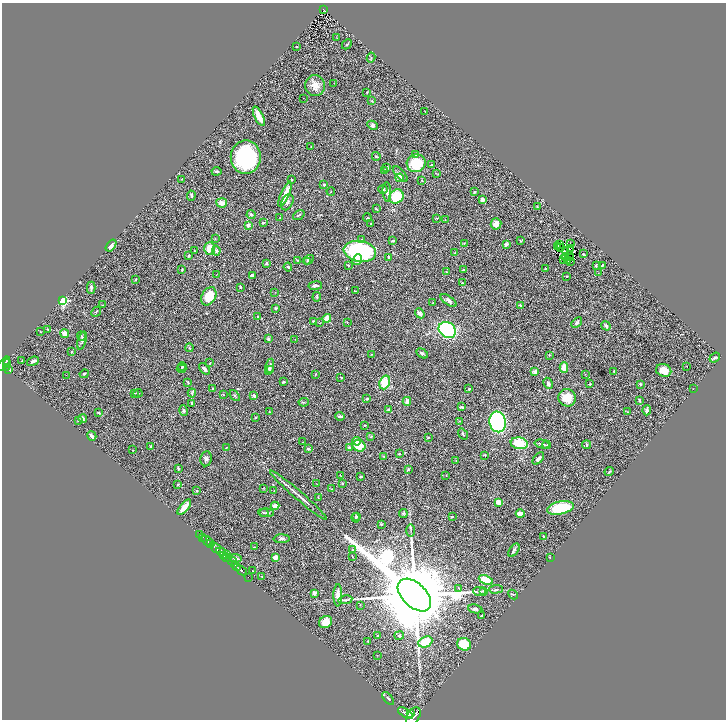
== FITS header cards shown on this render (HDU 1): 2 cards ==
NAXIS1  =                 1448
NAXIS2  =                 1435

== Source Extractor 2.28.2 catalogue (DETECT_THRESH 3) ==
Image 1448 x 1435 px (HDU 1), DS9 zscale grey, zoomed out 1/2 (1 PNG px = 2 x 2 image px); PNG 728 x 722 px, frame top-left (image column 1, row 1434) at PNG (2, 3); each listed source drawn as its Kron ellipse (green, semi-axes under 4 px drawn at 4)
Background 0.97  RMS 0.074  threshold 0.221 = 3 sigma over >= 5 px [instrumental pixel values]
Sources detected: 327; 39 cannot appear on this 1/2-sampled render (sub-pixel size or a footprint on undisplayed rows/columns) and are neither listed nor drawn; the other 288 listed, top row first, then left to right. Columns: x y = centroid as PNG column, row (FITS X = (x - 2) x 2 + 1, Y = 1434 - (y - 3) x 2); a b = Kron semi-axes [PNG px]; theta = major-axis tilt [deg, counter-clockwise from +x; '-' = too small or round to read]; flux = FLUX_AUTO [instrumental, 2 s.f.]
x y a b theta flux
323 10 4 2 - 68
337 38 2 1 - 4.8
347 44 6 2 46 14
297 47 2 2 - 6.8
371 58 5 3 - 14
334 83 2 1 - 3.6
315 86 10 10 - 140
367 92 3 2 - 6.8
303 98 2 1 - 9.4
372 101 2 2 - 9.1
425 111 2 1 - 7.1
259 116 10 4 -64 160
373 125 6 4 -29 32
311 147 2 2 - 5.2
415 154 3 3 - 11
376 156 4 3 - 16
246 157 17 15 90 1300
416 163 9 9 - 480
431 165 2 2 - 7.9
387 167 3 3 - 26
384 170 3 2 - 29
216 171 5 3 - 19
436 173 2 2 - 6.5
400 174 9 4 -47 39
400 178 4 3 - 140
182 179 3 2 - 8.4
292 180 3 2 - 11
422 180 3 2 - 8.4
324 185 3 3 - 20
383 189 5 3 - 13
331 191 4 2 - 10
387 192 10 4 -87 44
474 192 3 3 - 15
285 194 13 3 66 210
191 196 5 3 - 28
396 196 7 6 - 460
482 200 4 4 - 49
287 202 8 5 63 45
222 203 5 4 - 83
537 207 3 2 - 5.6
376 209 3 2 - 9.6
251 214 4 3 - 22
299 215 6 3 37 20
280 218 4 2 - 7.9
367 218 4 2 - 9.3
437 218 3 2 - 11
445 220 2 2 - 4.2
263 223 3 3 - 11
371 224 2 2 - 5
496 224 5 5 - 93
248 225 3 3 - 43
215 239 3 2 - 6.5
362 239 3 3 - 16
393 241 4 2 - 25
520 241 3 2 - 8.4
464 243 3 2 - 10
570 243 4 2 - 7.4
506 244 2 2 - 150
559 245 2 1 - 12
111 246 7 3 54 48
557 246 3 1 - 3.2
561 247 4 1 - 1.6
209 248 6 5 - 150
570 249 3 1 - 5.9
194 251 3 2 - 7.8
216 251 5 4 - 25
360 251 16 10 -9 1600
565 251 3 1 - 2.4
455 253 2 2 - 10
583 254 2 2 - 20
189 256 3 2 - 16
570 256 2 1 - 5.6
389 257 2 2 - 36
565 257 4 1 - 1.7
570 257 2 1 - 6.3
563 259 2 1 - 2.6
297 260 3 2 - 9.4
308 260 6 2 29 13
357 260 5 4 - 70
568 261 3 1 - 4.2
308 262 4 3 - 11
570 262 2 1 - 7.5
266 263 3 2 - 16
348 265 3 2 - 14
596 265 3 2 - 21
602 265 2 2 - 10
288 267 4 3 - 21
182 269 3 2 - 11
545 269 3 2 - 6
463 270 2 2 - 24
446 271 3 2 - 8.1
598 273 2 2 - 5.5
216 275 3 1 - 4.9
253 275 3 3 - 30
567 276 2 2 - 22
136 279 3 2 - 8.8
462 283 2 2 - 12
315 286 7 3 8 53
240 287 3 3 - 11
91 288 6 3 90 34
356 291 3 2 - 5.9
275 292 2 2 - 4.7
209 296 10 7 62 290
317 297 4 3 - 14
448 300 9 4 -36 47
63 301 3 3 - 1700
433 303 2 1 - 6
103 305 2 1 - 4.1
520 305 4 3 - 17
276 308 3 3 - 16
96 312 5 2 - 11
420 313 5 3 - 38
257 317 3 2 - 9.1
327 318 4 4 - 110
313 321 3 2 - 14
347 322 2 2 - 5.5
319 323 2 1 - 4
577 323 6 4 42 30
606 326 5 3 - 36
48 329 3 2 - 6.5
447 330 9 7 -33 1400
41 332 2 2 - 7.7
64 334 4 3 - 95
81 336 5 3 - 21
269 339 3 3 - 41
295 339 2 1 - 4.6
82 341 9 4 74 39
189 348 4 3 - 14
71 352 3 2 - 10
422 353 6 3 -32 21
371 354 2 2 - 5.2
549 355 3 2 - 6.6
715 358 6 3 38 20
22 361 3 1 - 7.1
33 361 6 3 21 50
7 363 4 3 - 530
210 363 2 2 - 8.4
4 364 8 3 50 610
182 366 4 2 - 15
687 366 2 1 - 33
7 367 3 2 - 280
270 367 8 4 75 47
564 368 5 4 - 150
9 369 3 2 - 160
182 369 5 3 - 13
204 369 6 3 -49 48
270 369 3 3 - 16
664 370 8 6 -23 170
614 371 3 2 - 10
535 372 4 3 - 49
84 374 5 3 - 13
315 374 4 2 - 8.6
585 374 3 2 - 6.8
66 375 2 1 - 4.3
341 377 2 2 - 10
188 382 4 2 - 14
283 382 3 2 - 22
385 382 7 5 70 260
548 383 6 3 -62 38
590 384 2 2 - 13
640 384 2 2 - 67
213 388 3 2 - 9
469 389 3 2 - 13
693 389 2 2 - 4.7
134 393 3 2 - 10
138 393 4 2 - 7.8
192 393 4 3 - 16
223 395 2 2 - 6.2
235 396 6 3 -49 19
254 396 4 3 - 29
567 398 9 8 - 190
367 399 3 2 - 14
639 400 3 2 - 19
407 401 4 3 - 70
304 402 5 2 - 10
192 404 3 2 - 21
462 407 3 2 - 24
388 410 3 2 - 13
647 410 5 3 - 43
184 411 5 4 - 23
269 412 2 2 - 7.6
627 412 3 2 - 6.3
99 413 3 2 - 18
340 416 5 3 - 34
83 418 4 4 - 33
256 418 3 2 - 9.4
78 420 3 2 - 7.7
459 421 4 2 - 9.2
498 422 10 8 -77 3500
365 425 3 2 - 9.7
463 434 6 2 -55 15
92 436 5 3 - 37
371 437 4 3 - 15
428 437 3 2 - 9.9
357 441 4 4 - 78
303 442 2 2 - 3.5
519 443 8 6 -9 360
542 444 7 3 -13 40
547 445 4 3 - 11
586 445 4 3 - 21
151 446 2 2 - 48
359 446 7 5 -25 200
226 447 2 1 - 6.4
349 448 3 3 - 50
308 449 3 3 - 18
133 450 2 1 - 7.4
400 454 3 2 - 11
485 455 4 2 - 10
383 456 4 2 - 9.9
206 459 7 5 82 37
538 459 7 3 48 37
456 461 3 2 - 7.7
178 468 3 3 - 15
408 469 3 3 - 19
609 472 5 2 - 11
340 475 3 1 - 6
446 476 2 1 - 4.6
361 477 3 2 - 17
178 484 3 2 - 12
317 484 2 2 - 5.1
342 484 3 2 - 16
263 488 3 3 - 8.6
331 489 2 2 - 5.3
196 491 3 2 - 9.8
274 491 3 2 - 4.4
299 495 37 2 -41 170
318 497 4 2 - 6
499 502 4 3 - 110
275 506 4 3 - 89
184 507 9 3 51 130
561 508 14 6 12 640
264 513 4 3 - 17
266 513 8 3 -1 31
403 513 4 4 - 16
520 514 4 3 - 120
356 516 3 3 - 18
452 516 3 2 - 9.2
356 518 4 2 - 21
381 524 3 2 - 14
410 531 6 1 90 13
200 534 2 2 - 77
543 536 2 2 - 9
203 537 3 2 - 150
282 539 8 3 2 30
207 541 6 2 -38 1300
210 544 2 2 - 390
215 547 6 3 -44 2200
254 547 3 2 - 4.3
352 550 3 2 - 7.4
514 550 7 3 55 29
221 552 5 3 - 1000
226 554 4 1 - 220
223 555 3 1 - 250
352 556 4 2 - 8.4
275 557 3 3 - 160
550 557 3 2 - 6.1
227 558 5 2 - 420
235 558 6 3 -3 25
231 560 6 3 -42 820
236 566 5 2 - 1300
241 570 6 2 -40 1300
253 571 2 1 - 5.4
262 576 3 2 - 4.7
248 577 2 1 - 27
486 580 7 4 -21 260
459 589 3 2 - 8
496 589 7 4 2 26
479 591 6 2 0 18
483 591 4 3 - 16
314 593 3 3 - 55
338 595 11 3 89 91
414 595 20 12 -44 280000
513 595 5 3 - 16
345 600 7 2 10 20
360 605 2 1 - 8.5
475 609 7 4 -10 31
481 616 3 2 - 7.1
325 622 7 5 34 190
378 636 2 2 - 9.5
399 636 5 3 - 22
368 641 2 2 - 8.1
425 642 7 5 25 320
464 644 7 6 - 380
377 655 2 2 - 5.6
388 698 7 3 -51 21
406 713 8 4 -33 3900
410 713 2 2 - 890
413 716 9 6 56 5300
At the frame edge (FLAGS 8, measured only in part): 1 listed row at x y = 413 716
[39 sub-pixel or undisplayed-footprint detections neither listed nor drawn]